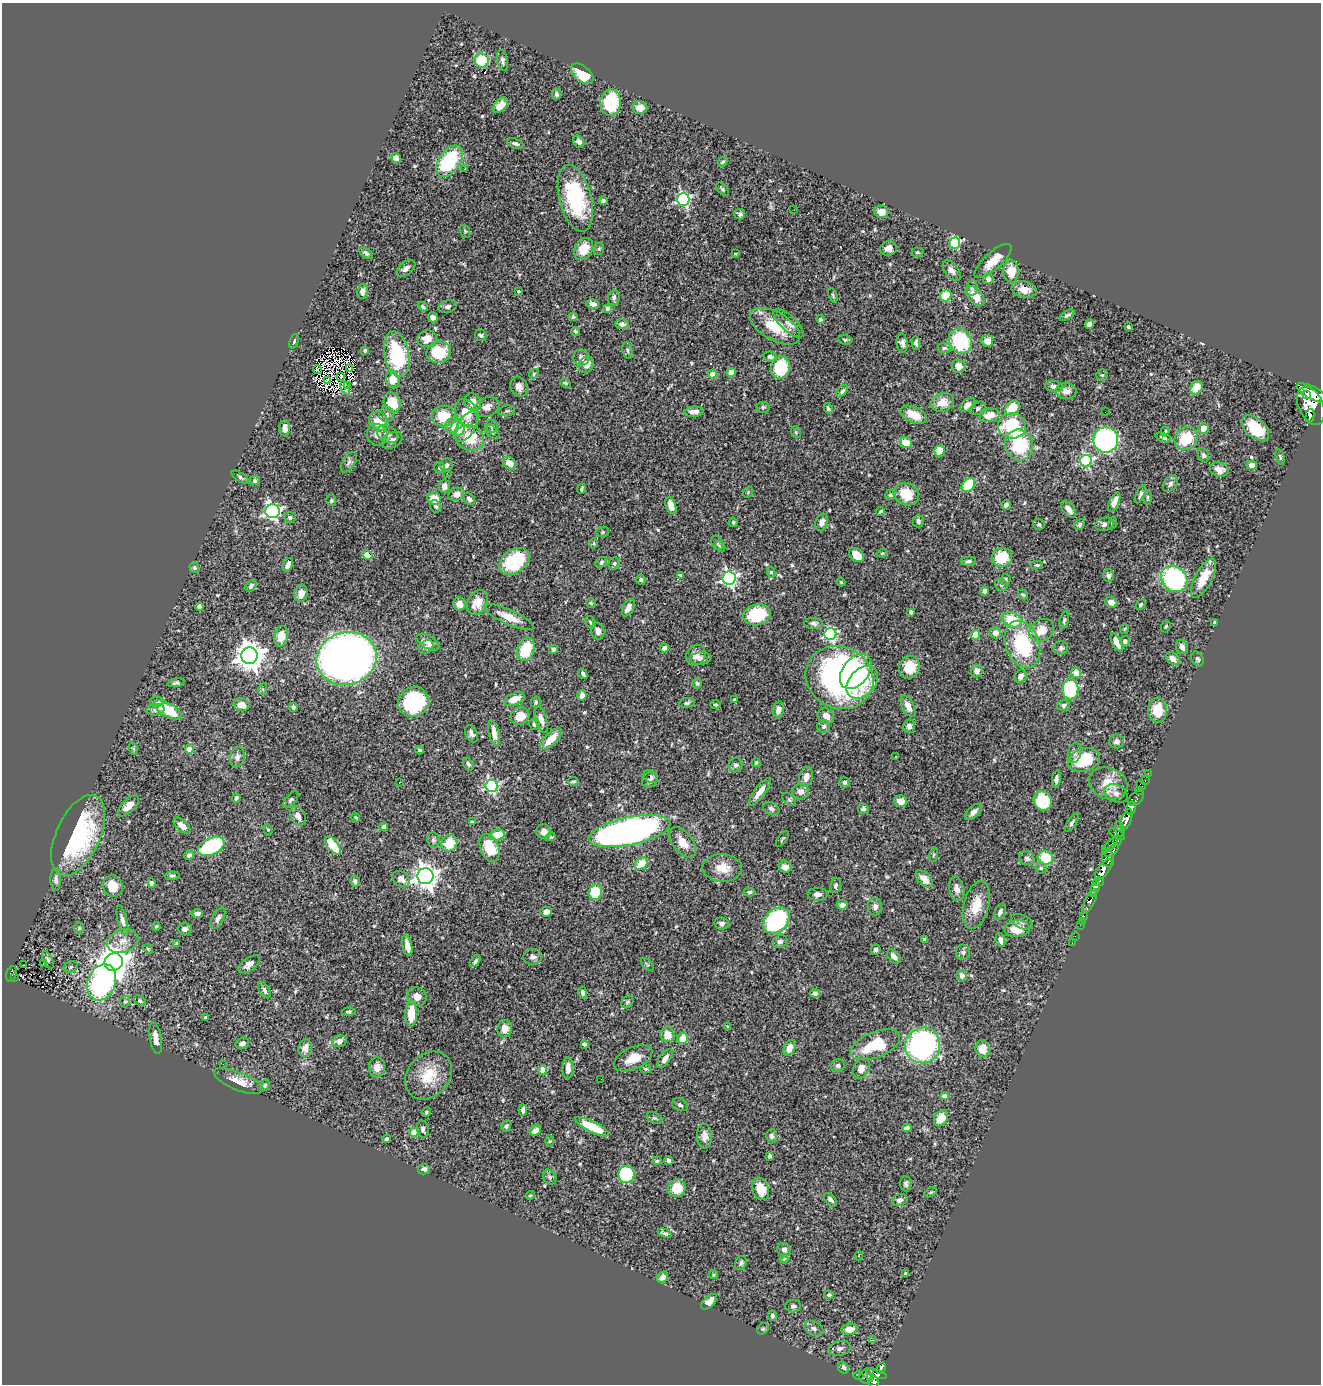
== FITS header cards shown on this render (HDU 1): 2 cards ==
NAXIS1  =                 1319
NAXIS2  =                 1382

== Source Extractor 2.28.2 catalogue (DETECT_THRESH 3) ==
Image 1319 x 1382 px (HDU 1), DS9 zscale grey, 1 PNG px = 1 image px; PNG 1323 x 1386 px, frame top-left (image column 1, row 1382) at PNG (2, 3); each listed source drawn as its Kron ellipse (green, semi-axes under 4 px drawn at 4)
Background 1.04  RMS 0.031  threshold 0.0918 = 3 sigma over >= 5 px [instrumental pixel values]
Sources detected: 588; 4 with non-positive FLUX_AUTO (blend fragments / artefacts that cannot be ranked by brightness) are neither listed nor drawn; of the other 584, the 500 brightest by FLUX_AUTO listed and drawn (84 fainter detections omitted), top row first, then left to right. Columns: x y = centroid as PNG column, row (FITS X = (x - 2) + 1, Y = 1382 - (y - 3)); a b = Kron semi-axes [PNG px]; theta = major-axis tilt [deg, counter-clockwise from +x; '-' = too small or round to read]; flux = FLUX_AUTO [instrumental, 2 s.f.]
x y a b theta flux
481 60 7 7 - 51
502 60 10 5 -78 6.7
582 74 13 7 -39 67
556 94 5 4 - 4.6
611 103 13 10 86 110
500 105 9 5 47 18
640 108 7 6 - 16
579 142 7 5 -59 8.6
515 143 9 4 -19 5.3
396 158 5 4 - 12
449 161 18 10 55 160
723 162 5 3 - 3.1
465 169 3 2 - 3
722 189 8 4 -46 3.7
575 198 34 16 -76 180
683 199 6 6 - 380
603 201 4 4 - 5.5
794 210 2 2 - 3
881 212 7 6 - 22
740 214 5 5 - 4.2
465 231 7 5 -71 3.1
955 243 6 5 - 160
888 248 8 7 - 13
584 249 12 9 60 38
599 249 6 5 - 3.4
917 252 6 4 -2 3.2
366 253 8 4 -33 5
735 254 3 2 - 2.6
993 261 23 8 42 35
406 268 11 6 38 9.3
952 271 12 6 -52 12
1011 271 11 7 -87 36
988 279 5 5 - 11
972 288 8 5 80 5.8
1024 290 12 8 -11 24
362 291 7 5 80 11
518 292 3 3 - 3.8
833 295 7 3 -67 2.9
946 296 6 5 - 63
975 296 12 7 -48 34
614 298 8 5 84 6
593 304 6 4 -13 13
423 307 5 3 - 3.1
448 307 9 6 14 7.4
608 308 4 3 - 9
1067 315 8 4 32 5.2
433 317 5 4 - 8.3
573 317 4 4 - 3.3
820 319 4 4 - 3.3
788 323 19 8 -42 14
622 324 6 4 1 9.7
1089 324 5 4 - 9.8
775 326 28 14 -30 73
1128 327 3 3 - 5.6
575 331 4 4 - 3.4
481 335 6 5 - 3.9
427 339 10 8 14 23
845 340 7 4 -11 3.5
294 341 8 4 71 3.6
960 341 13 11 -64 140
987 341 6 6 - 18
902 343 9 5 -82 7.4
916 343 7 3 -88 4.7
944 348 6 5 - 4.1
365 350 4 3 - 2.8
627 350 8 5 -76 4.8
439 352 12 10 18 94
397 354 23 12 -79 150
581 357 8 8 - 10
770 357 7 5 -14 3.9
586 364 9 7 57 19
959 366 7 6 - 15
780 368 11 9 76 100
350 369 3 2 - 3.3
317 370 4 2 - 2.5
731 372 4 4 - 40
534 374 5 4 - 3.3
712 374 4 4 - 32
1102 375 5 5 - 3.1
341 376 3 2 - 3
393 379 9 6 -77 30
328 380 3 3 - 2.6
565 383 6 4 -27 2.7
348 385 3 2 - 4.8
1054 386 9 5 -9 9
519 387 10 8 -64 13
345 388 7 2 -68 2.9
1196 388 7 6 - 30
842 391 7 4 49 5.2
1066 391 10 8 -7 14
1313 393 18 6 -27 4400
1307 394 4 3 - 830
473 402 9 8 - 24
942 402 12 9 15 30
392 403 10 8 -69 59
967 405 9 5 38 12
1311 406 20 12 -65 6100
487 407 13 9 22 17
763 407 6 5 - 4
828 408 5 3 - 4.2
978 408 8 5 33 4.6
1012 408 8 6 44 57
507 411 8 5 8 4.3
694 412 9 5 4 15
1105 412 2 2 - 27
467 413 15 11 -63 43
387 414 7 7 - 6.7
914 415 14 8 -24 38
990 415 10 6 13 27
444 416 12 10 5 61
1310 416 7 3 77 900
379 421 10 8 -49 39
452 426 8 6 62 24
492 426 6 6 - 5
1012 426 14 12 -8 130
466 427 17 8 59 21
285 428 8 5 -89 13
1203 428 5 5 - 23
1255 428 16 9 -42 61
458 429 7 7 - 36
492 432 8 5 -47 4.3
796 432 6 4 -70 3
1165 432 5 3 - 3.1
388 434 11 8 -30 13
377 435 11 10 - 16
1163 437 8 4 -19 5.5
470 438 15 12 -24 61
1186 439 12 10 40 68
392 440 11 7 28 11
1106 440 12 12 - 480
906 443 6 5 - 29
1019 445 16 14 -80 150
939 451 5 5 - 51
1203 455 7 5 -65 4.4
1280 457 8 4 -72 3.5
1086 461 6 6 - 280
349 462 11 6 56 7.7
510 463 7 5 -34 22
446 465 7 6 - 6.2
1252 465 5 4 - 23
439 468 5 5 - 3.5
1219 470 10 7 -15 16
447 473 3 2 - 5.7
240 477 10 4 -34 4.2
255 481 5 4 - 4.8
1170 484 9 6 52 7.1
968 485 8 5 47 110
444 486 6 5 - 13
581 489 5 2 - 2.7
748 492 6 4 49 2.6
456 494 8 6 22 15
906 494 13 11 -22 56
1140 494 9 3 66 5.4
890 495 5 5 - 4.5
1147 497 7 3 -90 3.3
434 499 6 6 - 33
469 499 7 5 -44 6.9
331 501 5 5 - 3
1114 502 10 4 65 20
671 505 9 5 -69 20
1006 505 5 4 - 8.4
436 506 6 5 - 4.8
1068 509 10 5 -49 13
273 511 7 7 - 470
881 511 4 3 - 2.8
290 517 6 5 - 4
918 521 6 5 - 5.3
733 522 4 4 - 3
822 522 8 6 69 12
1112 523 6 3 71 3.6
1039 524 6 5 - 3.7
1105 524 9 6 13 9.3
1080 525 6 4 48 3.6
603 532 6 5 - 3.7
594 543 5 4 - 3.2
717 543 7 5 -61 3.9
720 546 6 4 -52 2.6
882 553 5 4 - 2.7
367 555 5 4 - 18
857 555 9 6 -41 32
1002 557 10 9 - 64
514 561 16 11 35 140
969 561 7 4 2 4.6
601 562 6 5 - 5
614 564 6 5 - 4.7
288 565 7 4 67 8.3
1037 565 6 4 -1 3.4
194 568 5 5 - 3.6
771 572 5 4 - 3.4
680 575 3 3 - 3.4
1109 576 6 5 - 6.7
729 578 7 6 - 570
1203 578 21 8 62 42
1005 579 5 5 - 4.4
1174 579 14 12 -43 320
641 580 5 5 - 4.3
841 582 4 4 - 2.5
1001 585 7 5 -45 4.3
251 586 6 4 47 6.3
984 591 4 4 - 6.8
301 593 8 6 77 20
1023 594 5 4 - 2.7
1111 602 6 5 - 11
478 603 13 10 61 33
591 603 5 4 - 3
459 604 6 6 - 18
1141 605 5 4 - 3.5
199 607 4 4 - 8.8
628 608 9 5 62 13
911 612 4 3 - 4.6
757 615 14 10 14 110
509 617 27 7 -24 37
1012 620 10 7 -20 73
1064 620 9 4 76 3.9
590 622 6 5 - 4
813 623 9 5 -5 6.3
1215 623 4 3 - 3.3
1166 626 6 4 71 3
1124 629 5 4 - 2.5
1042 630 13 10 33 33
598 631 8 6 -76 13
995 633 5 5 - 15
830 634 6 6 - 310
975 635 4 4 - 71
281 636 10 7 80 32
1125 641 5 5 - 6.1
428 642 12 6 -30 18
1117 642 10 4 -63 18
1022 644 24 16 -69 160
426 647 8 6 42 6.5
1182 647 7 5 -64 9.6
664 648 4 4 - 22
1061 648 7 7 - 5.7
526 649 12 8 68 78
553 650 4 4 - 7.5
696 655 10 9 - 15
250 656 8 8 - 2900
700 658 11 6 5 8
347 659 30 26 15 1800
1173 659 8 5 -40 11
1197 659 7 5 -63 4.7
909 667 11 10 - 46
856 671 20 13 53 100
977 671 6 6 - 10
1076 673 5 5 - 19
583 674 5 3 - 5.5
1021 676 7 6 - 11
839 678 35 31 -26 660
862 682 18 13 49 52
176 683 8 4 9 5
697 683 5 5 - 4.1
263 689 5 4 - 2.9
1070 689 10 8 89 190
582 695 5 4 - 20
514 699 10 6 27 25
734 699 3 3 - 3
157 701 7 5 1 10
413 702 16 14 37 190
536 702 5 5 - 2.9
687 703 8 5 8 4.2
716 704 5 4 - 3.4
242 705 8 6 -16 18
1064 705 6 5 - 6.9
908 706 12 6 -64 18
293 707 4 4 - 5.3
778 709 8 5 74 12
156 710 9 5 10 8.6
168 710 15 6 -29 71
1158 710 12 9 -88 45
520 716 9 8 - 24
826 716 8 7 - 17
541 720 13 6 -73 15
534 724 6 5 - 5
824 726 7 6 - 5.8
909 726 6 6 - 11
494 733 13 5 -77 18
471 734 9 6 -67 7.4
551 739 14 6 46 35
1117 742 7 7 - 8.2
134 749 6 4 -72 2.8
189 749 4 4 - 40
419 750 4 3 - 3.6
1075 753 10 6 74 7.9
237 757 10 7 80 10
895 757 3 3 - 4.6
1084 760 16 11 20 91
756 763 4 3 - 3.8
468 764 7 4 -61 4.9
736 765 7 6 - 6.7
1148 774 2 2 - 12
650 776 8 6 -33 5
806 777 10 6 78 17
1056 779 9 4 81 7.1
650 780 8 7 - 7.2
1145 780 3 2 - 21
573 781 5 3 - 2.7
399 782 3 2 - 2.6
844 782 5 5 - 5.2
1108 783 20 15 -22 42
1141 785 6 2 -45 36
491 786 6 6 - 350
1140 790 4 2 - 43
760 792 17 5 53 20
801 792 8 8 - 13
1116 794 12 8 -27 12
236 798 4 4 - 5.8
1136 798 9 6 42 98
789 799 8 5 -40 4.1
291 800 10 5 48 5
901 801 6 6 - 16
1043 801 10 9 - 100
128 806 13 6 45 20
1131 808 6 5 - 1300
771 809 9 6 -26 6.1
863 809 5 5 - 5.6
973 812 10 5 43 11
298 816 10 7 -67 13
356 818 4 3 - 2.7
1126 820 11 5 70 1900
472 822 4 3 - 3.4
1072 823 10 4 56 5.3
182 826 10 5 -41 19
384 827 4 4 - 7
268 829 5 4 - 3
1120 829 8 4 -79 310
630 831 42 14 12 1000
544 832 7 7 - 12
1117 834 9 3 -32 460
78 835 43 22 65 280
497 835 7 5 16 43
550 837 5 4 - 3
782 839 9 3 54 2.5
433 840 8 6 -81 5
1117 841 5 4 - 650
683 842 18 10 -52 28
449 843 8 7 - 45
333 845 11 5 -52 78
1110 845 9 3 43 170
211 846 14 8 27 190
490 848 14 9 -68 70
1112 851 8 4 42 200
189 855 5 4 - 7.1
933 855 7 4 76 3.5
1027 858 8 7 - 6.3
1046 858 7 6 - 71
1108 858 9 6 -83 1100
641 864 7 5 43 49
785 867 6 5 - 15
722 868 20 14 -3 34
1041 868 5 5 - 3.3
1103 869 12 5 53 3000
172 876 7 4 0 4.3
425 876 8 8 - 1800
401 879 9 7 -39 15
924 879 10 6 -44 16
56 880 11 5 90 7
355 881 5 4 - 4.9
1098 882 5 4 - 770
151 883 5 4 - 4.1
836 885 8 5 80 6.1
113 886 11 10 - 36
1095 888 7 4 67 1100
957 889 12 7 -76 13
595 892 8 6 85 75
749 892 5 4 - 4.2
1094 893 3 3 - 340
818 894 10 6 -1 11
1090 901 13 5 63 440
842 905 5 5 - 11
976 905 25 12 76 43
875 907 8 7 - 8.6
546 912 6 5 - 14
1000 912 9 5 66 7.6
197 914 5 4 - 9.2
1083 916 4 2 - 55
218 918 12 5 64 7.9
122 920 15 5 -76 9.8
776 921 15 11 43 340
1082 921 2 2 - 15
1022 922 12 6 -25 6.6
722 923 7 6 - 6.7
1080 925 2 2 - 11
156 926 4 3 - 2.4
79 928 5 5 - 3
185 929 7 5 -2 11
1017 929 12 8 5 38
1075 936 2 2 - 7
925 939 4 3 - 2.6
1000 940 7 4 -74 11
123 941 16 11 19 23
780 942 7 6 - 6.3
176 943 3 3 - 2.8
1072 943 2 2 - 6.3
407 946 10 4 -78 20
148 949 5 4 - 2.5
876 950 5 5 - 5.1
963 952 7 7 - 5.7
533 957 9 8 - 8.6
894 957 8 5 -48 10
48 960 9 4 -66 5.2
475 961 7 4 50 4.6
114 962 9 8 - 3600
44 964 3 3 - 16
249 964 12 6 36 11
647 964 8 3 -45 2.8
23 965 3 2 - 4.3
71 967 7 5 23 3.8
11 974 8 5 71 45
962 976 6 5 - 9.6
15 977 3 2 - 3.8
102 982 19 13 68 440
264 990 9 5 -60 7.3
583 993 6 4 -80 6.6
815 993 5 4 - 7.1
417 997 10 9 - 20
140 1001 6 4 -41 3.9
125 1002 6 5 - 4.8
627 1002 7 5 48 4
349 1012 7 4 2 3.4
411 1013 13 6 88 57
206 1017 3 3 - 2.7
728 1027 4 4 - 2.5
505 1029 9 7 88 21
667 1035 7 7 - 26
156 1038 16 6 -80 18
683 1038 5 5 - 30
339 1041 7 5 15 10
242 1043 7 5 24 7
584 1044 4 3 - 5.2
875 1045 26 13 22 97
923 1045 18 17 - 520
305 1048 9 7 76 13
789 1048 8 5 67 20
982 1049 8 7 - 34
633 1058 20 11 25 32
665 1058 11 5 55 11
223 1064 2 2 - 4.9
838 1066 7 6 - 5.3
377 1067 10 8 -89 15
568 1068 10 5 90 18
861 1068 11 7 61 16
646 1069 5 4 - 3.2
543 1070 4 4 - 40
429 1075 26 21 48 65
601 1079 2 2 - 2.5
238 1081 26 9 -22 28
265 1085 5 4 - 3.7
945 1096 4 4 - 16
680 1105 8 6 -27 5.7
523 1110 6 4 87 7.2
426 1112 5 4 - 2.6
654 1118 8 5 -25 4
941 1118 8 6 59 27
506 1126 6 5 - 4.5
592 1127 18 5 -27 62
907 1128 5 4 - 6.9
423 1129 9 6 -79 5.6
535 1130 6 4 36 10
414 1132 4 4 - 54
705 1136 12 7 -88 14
772 1136 7 5 88 5.5
387 1139 4 3 - 6
549 1141 6 4 89 2.5
770 1156 4 3 - 5.5
669 1160 4 4 - 6.7
657 1161 4 4 - 2.7
424 1169 6 5 - 7.3
626 1174 8 8 - 160
550 1177 8 6 -54 5.8
906 1184 7 5 -85 5.3
677 1188 9 8 - 47
761 1189 12 8 -70 36
931 1192 7 4 31 3.3
530 1195 4 3 - 2.5
830 1200 8 5 -47 8.1
900 1200 8 5 20 8
665 1233 7 4 -21 4.8
784 1250 7 6 - 6.8
859 1256 5 3 - 2.5
784 1259 4 4 - 2.8
741 1263 7 5 62 5
905 1274 3 3 - 2.9
713 1275 5 4 - 2.5
662 1277 6 5 - 10
829 1295 4 4 - 3.9
709 1302 10 5 45 20
793 1306 8 6 0 6
772 1316 5 4 - 4.9
814 1328 10 6 -22 7
763 1329 6 5 - 3
849 1329 8 5 9 21
873 1340 3 2 - 19
840 1348 11 7 12 8.4
843 1368 6 5 - 6.6
881 1368 6 3 66 130
877 1374 10 4 -19 230
858 1376 5 3 - 21
867 1376 8 6 47 340
871 1378 4 3 - 160
874 1382 6 4 -78 500
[84 fainter detections neither listed nor drawn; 4 non-positive-flux detections neither listed nor drawn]